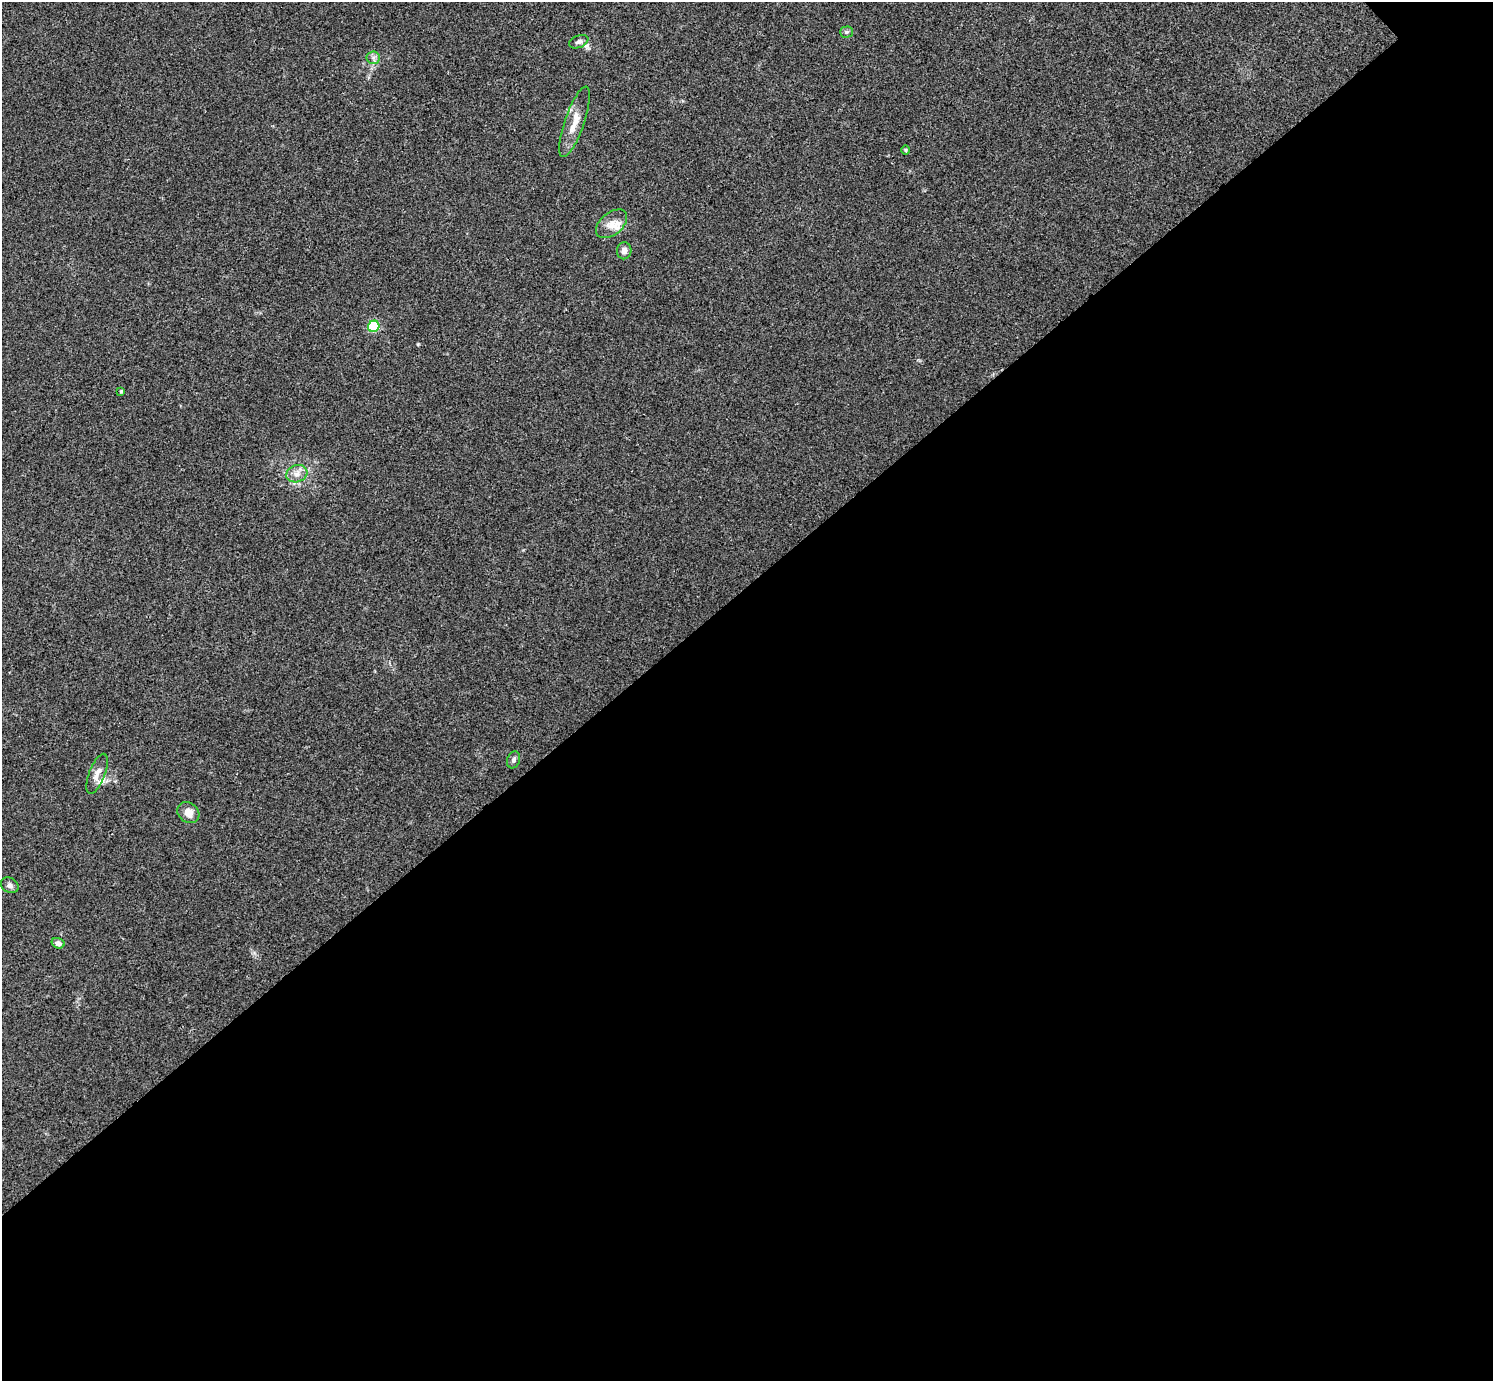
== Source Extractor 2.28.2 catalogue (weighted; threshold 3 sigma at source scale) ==
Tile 15 of 4 x 4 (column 3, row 4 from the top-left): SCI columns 2988-4478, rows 160-1538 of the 5976 x 5974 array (HDU 1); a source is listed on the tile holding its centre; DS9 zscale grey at full resolution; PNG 1495 x 1383 px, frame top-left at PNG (2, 2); each listed source drawn as its Kron ellipse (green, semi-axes under 4 px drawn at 4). Shown black and unused: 58% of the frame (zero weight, under 3 of 4 exposures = <1% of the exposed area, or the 3 px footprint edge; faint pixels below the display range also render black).
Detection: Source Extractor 2.28.2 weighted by HDU 2 'WHT'; one run over the whole footprint, this tile lists its part. Background 0.0246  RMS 0.0046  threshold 0.0207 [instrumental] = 3 sigma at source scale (4.5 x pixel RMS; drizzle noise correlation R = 1.50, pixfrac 1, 0.05/0.05 arcsec/px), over >= 5 px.
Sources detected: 17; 2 inside a brighter listed object's ellipse — not listed separately; the other 15 listed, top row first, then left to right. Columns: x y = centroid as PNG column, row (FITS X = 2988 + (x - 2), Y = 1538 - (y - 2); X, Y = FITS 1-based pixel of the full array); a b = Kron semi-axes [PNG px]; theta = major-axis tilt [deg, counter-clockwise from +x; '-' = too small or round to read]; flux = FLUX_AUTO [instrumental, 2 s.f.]
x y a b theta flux
846 32 6 5 - 0.89
579 42 10 6 21 1.6
373 58 7 6 - 1.3
575 122 37 9 71 7.6
906 150 5 3 - 0.47
612 224 18 11 40 4.7
624 251 8 7 - 2.5
374 326 6 5 - 38
121 391 4 3 - 0.58
297 474 10 8 18 3.1
513 760 9 6 70 1.5
97 774 21 8 69 3.8
188 813 11 9 -38 4.1
10 885 9 7 -32 1.7
58 943 6 5 - 1.8